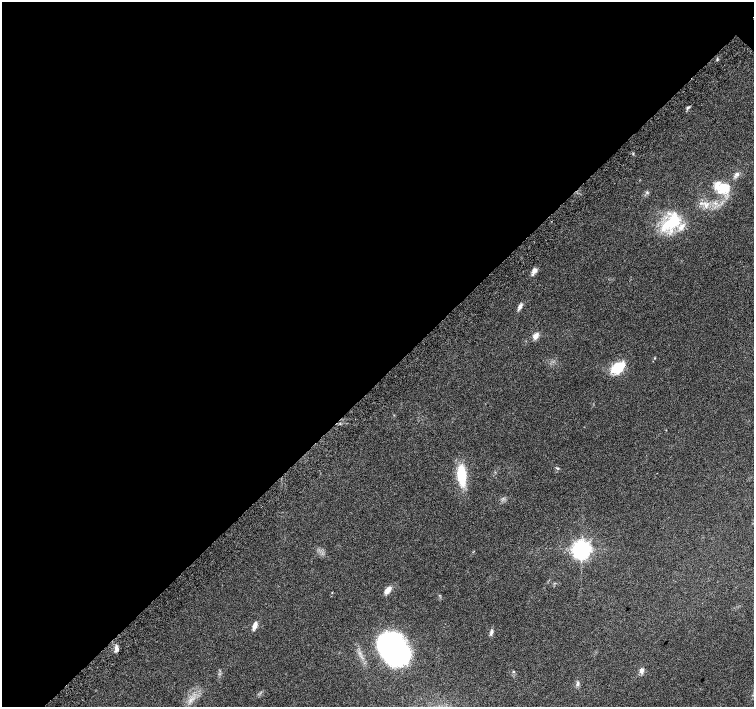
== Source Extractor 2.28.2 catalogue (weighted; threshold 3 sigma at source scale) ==
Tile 5 of 4 x 4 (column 1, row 2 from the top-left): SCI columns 48-1551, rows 3081-4489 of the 6097 x 6093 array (HDU 1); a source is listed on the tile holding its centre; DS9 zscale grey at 2 x 2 block average (1 PNG px = mean of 2 x 2 image px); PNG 756 x 709 px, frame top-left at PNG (2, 2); no overlay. Shown black and unused: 54% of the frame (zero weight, under 5 of 9 exposures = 3% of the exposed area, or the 3 px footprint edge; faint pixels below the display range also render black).
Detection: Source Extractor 2.28.2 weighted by HDU 2 'WHT'; one run over the whole footprint, this tile lists its part. Background 0.0304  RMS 0.0022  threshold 0.00916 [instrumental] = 3 sigma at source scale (4.09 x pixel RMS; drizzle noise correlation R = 1.36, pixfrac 0.8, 0.0396/0.0396 arcsec/px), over >= 5 px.
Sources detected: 24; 2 inside a brighter listed object's ellipse — not listed separately; the other 22 listed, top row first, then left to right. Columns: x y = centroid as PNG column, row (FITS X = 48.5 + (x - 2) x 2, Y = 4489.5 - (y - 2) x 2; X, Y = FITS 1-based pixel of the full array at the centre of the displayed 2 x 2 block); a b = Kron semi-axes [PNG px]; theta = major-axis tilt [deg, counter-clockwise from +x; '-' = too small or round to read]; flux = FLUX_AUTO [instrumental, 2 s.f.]
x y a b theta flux
717 60 3 3 - 0.52
688 108 6 3 42 0.86
737 174 5 5 - 1.4
722 187 17 11 -17 13
706 205 9 6 -72 3
671 223 32 14 29 21
534 271 9 5 63 2.4
520 307 9 4 59 1.7
536 336 10 6 61 2.3
655 358 3 2 - 0.29
617 368 11 6 33 21
558 468 3 3 - 0.5
461 474 21 8 -86 17
581 549 5 5 - 280
388 590 11 5 55 3
255 625 10 4 71 2.7
491 632 10 3 72 1.3
116 649 6 4 -79 2.6
393 649 24 17 -50 180
641 670 6 5 - 2.1
513 672 3 2 - 0.34
578 683 7 2 87 0.94